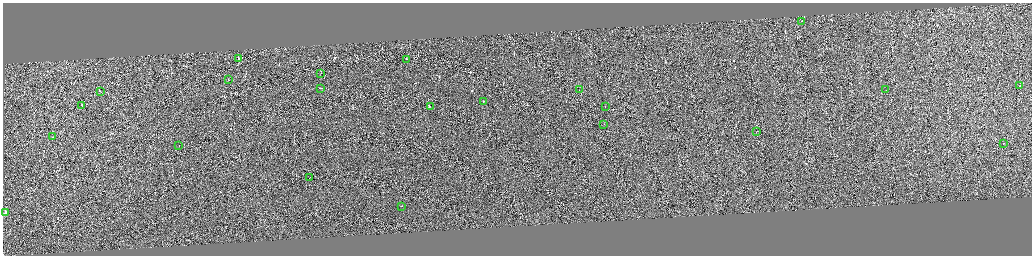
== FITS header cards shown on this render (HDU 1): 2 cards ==
NAXIS1  =                 4117
NAXIS2  =                 1013

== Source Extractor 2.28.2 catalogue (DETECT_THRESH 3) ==
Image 4117 x 1013 px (HDU 1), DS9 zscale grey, zoomed out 1/4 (1 PNG px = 4 x 4 image px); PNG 1034 x 258 px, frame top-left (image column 3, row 1010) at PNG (3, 3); each listed source drawn as its Kron ellipse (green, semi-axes under 4 px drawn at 4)
Background 0.144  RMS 3.8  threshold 11.5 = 3 sigma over >= 5 px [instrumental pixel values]
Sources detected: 680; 658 cannot appear on this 1/4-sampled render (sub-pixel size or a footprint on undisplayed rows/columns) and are neither listed nor drawn; the other 22 listed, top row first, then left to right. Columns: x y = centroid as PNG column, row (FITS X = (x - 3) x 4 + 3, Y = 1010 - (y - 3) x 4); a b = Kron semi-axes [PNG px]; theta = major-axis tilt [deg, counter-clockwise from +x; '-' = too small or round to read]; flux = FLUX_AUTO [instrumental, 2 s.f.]
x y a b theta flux
802 21 2 1 - 25000
238 58 2 1 - 67000
407 59 2 1 - 21000
321 73 2 1 - 14000
228 79 2 1 - 11000
1019 86 2 1 - 40000
321 88 2 1 - 43000
580 89 2 1 - 14000
886 90 2 1 - 19000
100 91 3 1 - 24000
483 101 2 1 - 18000
81 105 2 1 - 19000
430 106 4 1 - 29000
605 106 2 1 - 17000
604 124 2 1 - 14000
756 131 2 1 - 16000
53 137 2 1 - 73000
1003 143 2 1 - 14000
179 145 2 1 - 13000
310 177 3 1 - 32000
402 206 2 1 - 28000
6 212 2 2 - 47000
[658 sub-pixel or undisplayed-footprint detections neither listed nor drawn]